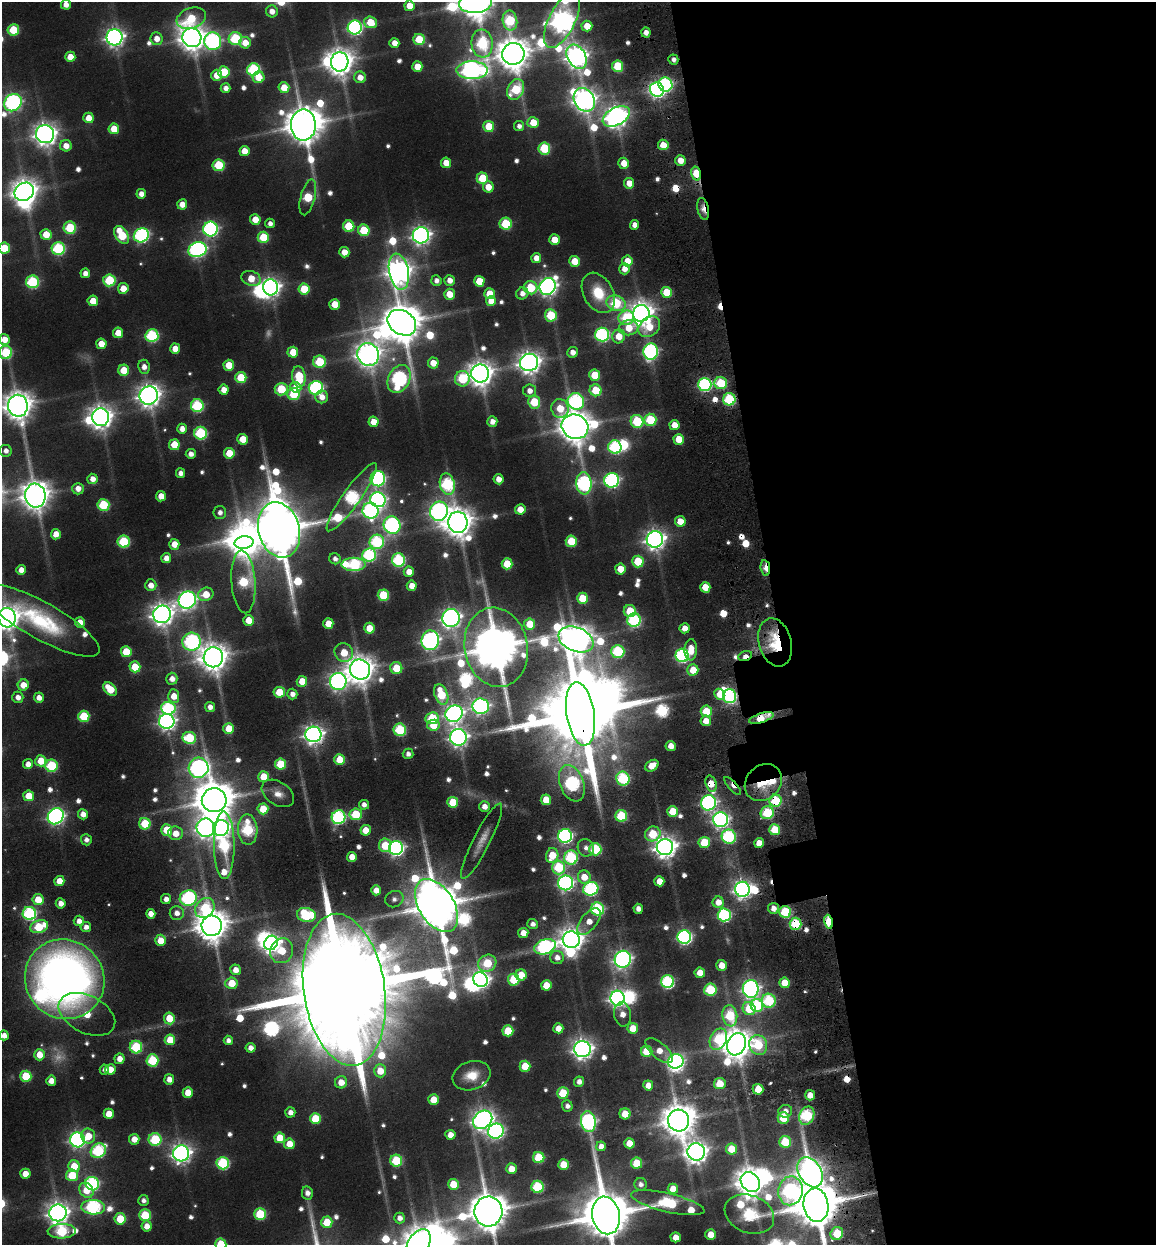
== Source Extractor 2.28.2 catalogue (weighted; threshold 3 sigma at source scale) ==
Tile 8 of 4 x 4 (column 4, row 2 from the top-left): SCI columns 3807-4960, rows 2626-3868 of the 5239 x 5277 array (HDU 1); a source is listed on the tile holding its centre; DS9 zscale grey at full resolution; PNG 1158 x 1247 px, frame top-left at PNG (2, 2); each listed source drawn as its Kron ellipse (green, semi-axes under 4 px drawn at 4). Shown black and unused: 33% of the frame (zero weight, under 3 of 6 exposures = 10% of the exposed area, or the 3 px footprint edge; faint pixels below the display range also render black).
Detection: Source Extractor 2.28.2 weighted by HDU 2 'WHT'; one run over the whole footprint, this tile lists its part. Background 0.0705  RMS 0.011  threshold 0.0466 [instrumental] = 3 sigma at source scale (4.09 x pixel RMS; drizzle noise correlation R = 1.36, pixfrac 0.8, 0.05/0.05 arcsec/px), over >= 5 px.
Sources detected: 635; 6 too faint to see at this stretch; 22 inside a brighter object's white glare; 13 cosmic-ray / hot-pixel residue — neither listed nor drawn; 6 inside a brighter listed object's ellipse — not listed separately; of the other 588, all 500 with FLUX_AUTO >= 8.27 (the completeness limit of this list) listed and drawn (88 fainter detections not listed), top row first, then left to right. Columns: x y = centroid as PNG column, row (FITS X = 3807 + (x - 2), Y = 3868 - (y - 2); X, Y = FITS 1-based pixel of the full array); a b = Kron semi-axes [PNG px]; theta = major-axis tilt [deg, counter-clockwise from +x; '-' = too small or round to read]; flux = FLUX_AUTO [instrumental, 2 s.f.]
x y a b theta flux
476 2 17 10 8 4000
66 5 5 5 - 14
409 6 5 5 - 25
272 11 6 6 - 15
191 18 15 10 19 61
562 20 30 13 63 1800
510 21 10 7 -79 140
370 22 6 6 - 47
587 26 5 5 - 30
355 27 7 7 - 420
13 30 5 5 - 77
646 33 5 4 - 13
114 37 8 8 - 890
192 38 10 9 - 2200
157 39 6 6 - 19
235 39 7 6 - 150
419 39 6 5 - 69
213 41 9 8 - 400
245 43 6 5 - 27
394 43 5 5 - 17
482 44 14 10 -83 180
513 54 11 11 - 3800
70 57 5 5 - 29
577 57 13 9 -60 1400
673 59 5 5 - 8.6
340 62 9 9 - 2400
618 66 5 5 - 83
417 67 5 5 - 29
253 70 6 6 - 210
472 70 15 9 0 1100
224 72 5 5 - 65
217 75 5 5 - 25
258 77 6 6 - 35
360 77 6 5 - 18
665 84 7 7 - 300
226 88 5 5 - 12
284 88 5 5 - 36
516 89 11 8 67 120
657 90 7 6 - 610
584 100 12 10 -56 1700
13 103 9 8 - 550
616 116 14 8 27 1500
89 118 5 5 - 28
533 122 6 5 - 35
303 125 15 12 89 5000
489 126 5 5 - 54
519 126 5 5 - 9
114 129 5 5 - 41
45 134 9 9 - 1600
663 145 5 5 - 35
66 146 6 5 - 18
544 148 6 6 - 110
244 151 5 5 - 26
680 160 5 5 - 24
446 163 5 5 - 27
624 163 5 5 - 25
219 165 6 6 - 100
696 174 7 4 -76 57
482 178 6 5 - 76
629 183 5 5 - 22
488 187 6 5 - 27
24 192 10 8 32 2200
141 194 5 5 - 14
308 197 18 7 75 98
182 204 5 5 - 22
703 209 11 5 -78 19
255 219 5 5 - 28
270 223 5 4 - 9.2
506 224 6 6 - 100
634 225 5 4 - 13
349 226 6 5 - 72
70 228 6 6 - 110
210 229 7 7 - 430
364 230 6 5 - 77
46 234 5 5 - 36
122 235 10 6 -57 96
141 235 8 7 - 350
421 235 8 8 - 920
263 237 5 5 - 74
554 240 5 5 - 30
4 248 5 5 - 58
58 249 6 6 - 190
197 250 9 7 19 520
344 252 5 5 - 23
536 258 5 5 - 18
575 261 5 5 - 40
627 261 5 5 - 27
624 269 5 5 - 18
399 272 18 9 -79 2100
85 273 5 5 - 12
251 278 10 7 -18 36
109 280 6 6 - 120
436 280 5 5 - 9.5
449 280 5 5 - 15
479 281 5 5 - 47
32 282 6 6 - 180
548 286 8 7 - 840
270 287 8 7 - 950
123 288 5 5 - 25
530 288 7 6 - 72
304 289 5 5 - 62
666 292 5 5 - 54
522 293 6 5 - 12
598 293 21 14 -60 66
449 294 5 5 - 32
490 294 5 5 - 39
93 301 5 5 - 33
491 301 5 5 - 23
616 303 10 7 -17 140
335 304 5 5 - 35
641 313 8 8 - 1800
551 315 6 6 - 98
626 318 8 7 - 78
402 323 15 11 -33 6100
649 327 12 9 40 45
629 328 10 7 7 42
118 333 5 5 - 30
602 335 7 7 - 320
152 336 6 6 - 190
619 336 7 6 - 32
4 339 5 5 - 22
101 344 5 5 - 28
175 349 5 5 - 24
651 351 8 7 - 380
6 352 6 6 - 130
293 352 5 5 - 42
573 352 5 5 - 13
368 354 11 10 - 2100
319 362 6 6 - 100
529 362 9 8 - 1600
433 363 5 5 - 25
229 365 5 5 - 42
144 367 7 6 - 13
124 370 5 5 - 44
480 374 9 9 - 2100
595 375 5 5 - 61
241 377 5 5 - 65
299 377 11 6 -83 98
399 379 14 10 63 410
462 379 8 7 - 97
721 383 6 6 - 100
705 384 7 6 - 310
296 387 6 5 - 26
316 388 7 7 - 340
281 389 6 6 - 90
224 390 5 5 - 19
596 390 6 6 - 64
530 391 6 6 - 14
294 394 6 6 - 86
149 395 9 9 - 1500
322 397 6 6 - 16
729 399 6 6 - 160
576 401 9 8 - 310
534 402 6 6 - 79
18 406 11 10 - 2800
197 406 6 6 - 170
560 408 9 8 - 48
101 417 9 8 - 1600
650 420 6 6 - 110
637 421 6 6 - 130
373 422 5 5 - 27
492 422 5 5 - 13
674 425 5 5 - 24
575 427 13 12 - 3900
182 429 5 5 - 16
201 433 6 6 - 170
243 439 5 5 - 37
679 439 5 5 - 42
174 445 5 5 - 50
615 447 7 6 - 220
6 451 6 6 - 10
229 453 5 5 - 42
191 454 5 5 - 12
181 473 5 4 - 11
92 479 5 5 - 15
378 479 7 7 - 400
498 479 5 5 - 16
612 480 7 7 - 400
584 483 11 7 -84 390
447 484 11 7 -76 230
78 489 6 6 - 15
35 496 12 10 -81 2700
161 496 5 5 - 21
352 497 41 9 55 360
378 500 8 7 - 530
103 505 6 6 - 120
520 509 5 5 - 25
370 511 8 8 - 400
439 511 9 9 - 790
220 512 6 6 - 9.3
680 521 5 5 - 28
458 522 10 9 - 2900
392 525 9 8 - 470
279 530 28 20 -75 11000
56 534 5 5 - 21
655 539 8 8 - 1200
571 541 5 5 - 77
124 542 6 6 - 130
377 542 7 7 - 220
244 543 9 6 5 1900
174 544 5 5 - 26
369 555 7 6 - 220
166 558 5 5 - 15
335 559 6 5 - 8.6
398 560 6 6 - 210
638 561 6 5 - 79
354 564 12 6 1 250
507 564 5 5 - 53
765 568 8 4 -80 32
620 569 5 5 - 30
21 570 5 5 - 15
409 572 5 5 - 24
243 582 31 12 -86 150
151 585 6 5 - 17
412 586 5 5 - 21
705 587 5 5 - 34
206 594 8 6 26 37
383 595 5 5 - 87
582 598 5 5 - 59
187 600 9 8 - 770
630 611 6 6 - 61
162 614 9 9 - 1500
7 618 10 8 -78 1800
451 618 9 8 - 1000
249 620 5 5 - 31
634 620 7 6 - 230
41 621 66 18 -29 170
80 622 5 5 - 20
328 623 5 5 - 29
530 624 5 5 - 42
369 628 5 5 - 36
685 628 5 5 - 18
576 639 18 12 -22 3100
430 640 10 8 82 750
191 642 9 9 - 390
775 642 25 16 -75 97
496 647 40 31 -79 9500
691 650 10 6 87 31
618 651 6 6 - 170
126 652 5 5 - 51
344 653 9 9 - 48
682 655 7 6 - 310
745 656 7 4 18 14
213 657 10 9 - 2800
135 667 5 5 - 54
396 668 6 6 - 58
360 669 10 9 - 2800
693 670 5 5 - 40
172 679 6 5 - 15
302 681 5 5 - 30
338 681 8 8 - 760
23 685 5 5 - 26
110 689 8 5 -44 52
279 692 5 5 - 51
292 694 5 5 - 11
441 694 11 6 -68 96
719 694 6 5 - 23
174 696 7 5 -85 26
730 696 7 6 - 260
18 697 6 5 - 13
39 698 5 5 - 15
481 706 8 7 - 600
210 707 5 5 - 11
168 708 7 6 - 230
706 711 6 5 - 65
454 714 9 8 - 830
581 714 32 14 -81 29000
84 716 5 5 - 91
432 718 7 6 - 87
761 718 13 4 17 58
167 721 7 7 - 740
706 721 5 5 - 24
433 725 6 5 - 44
229 729 5 5 - 42
400 730 6 6 - 140
313 734 8 8 - 1000
458 737 8 8 - 950
189 738 7 6 - 110
671 746 5 5 - 20
408 754 5 5 - 8.9
339 760 5 5 - 53
41 761 5 5 - 38
28 764 5 5 - 16
280 764 5 5 - 75
51 766 6 6 - 130
652 766 7 5 32 28
199 768 10 10 - 720
263 777 5 5 - 39
623 779 7 6 - 190
572 783 19 12 -68 370
763 783 20 17 45 67
711 784 8 5 -72 39
733 786 11 4 -48 17
278 793 18 11 -34 19
29 796 5 5 - 38
214 800 12 12 - 6400
546 800 5 5 - 34
775 801 6 6 - 120
453 802 5 5 - 65
708 803 7 7 - 450
364 805 5 5 - 10
484 806 5 5 - 14
263 809 5 5 - 48
673 811 5 5 - 52
767 813 6 6 - 130
83 814 5 5 - 16
356 814 6 6 - 89
56 816 8 7 - 680
621 816 6 6 - 130
338 817 7 6 - 300
720 820 7 7 - 640
145 824 6 5 - 75
205 828 9 9 - 950
221 828 8 8 - 850
167 830 6 5 - 52
248 830 15 9 -86 200
366 830 5 5 - 36
775 830 5 5 - 63
176 833 7 7 - 25
653 834 8 7 - 72
565 836 7 7 - 420
729 837 7 7 - 240
86 840 5 5 - 9.4
482 841 42 8 63 20
704 842 5 5 - 79
759 843 5 5 - 25
224 845 34 10 -89 230
385 845 7 6 - 61
665 847 8 8 - 1600
396 848 7 7 - 540
586 848 9 8 - 10
595 849 6 6 - 150
552 855 7 6 - 51
352 857 5 5 - 25
571 858 7 6 - 200
559 867 7 6 - 130
584 877 6 6 - 28
59 881 5 5 - 26
659 881 5 5 - 27
566 883 7 7 - 530
591 889 8 6 18 300
743 889 7 7 - 910
376 890 5 5 - 20
188 898 8 7 - 350
166 899 5 5 - 13
394 899 9 8 - 8.9
38 900 5 5 - 38
718 902 6 5 - 22
61 903 5 5 - 14
436 906 29 17 -58 9900
205 908 11 9 50 100
773 908 5 5 - 13
598 909 6 6 - 220
638 909 5 4 - 12
785 912 6 6 - 130
29 913 7 6 - 270
177 913 7 7 - 14
151 914 5 4 - 17
306 915 9 7 -12 150
724 915 6 6 - 260
79 921 5 5 - 14
589 922 15 8 51 24
828 922 7 4 -80 140
533 924 5 5 - 9.2
795 924 6 6 - 140
212 926 10 10 - 3900
39 927 9 6 19 95
86 927 5 5 - 11
523 933 5 5 - 21
684 937 7 6 - 430
161 940 6 5 - 32
571 940 8 8 - 1800
271 943 7 6 - 970
545 947 11 7 20 370
282 951 12 11 - 55
557 957 7 6 - 13
623 959 8 8 - 710
487 963 9 8 - 90
722 965 5 5 - 26
235 970 5 5 - 19
700 973 5 5 - 30
521 975 6 5 - 36
65 979 41 39 -47 1100
481 980 8 7 - 820
514 980 6 5 - 94
667 982 6 6 - 250
231 983 6 5 - 42
784 983 5 5 - 38
546 985 5 5 - 39
751 989 9 8 - 720
344 990 76 40 -82 92000
710 990 6 6 - 130
617 998 7 7 - 850
769 1001 7 7 - 150
757 1005 6 6 - 160
749 1009 7 6 - 66
87 1014 30 18 -26 52
622 1014 12 8 -81 17
730 1016 11 7 -82 120
169 1018 6 5 - 43
558 1028 5 5 - 22
633 1028 5 5 - 42
508 1031 5 5 - 73
4 1035 5 5 - 14
718 1039 11 8 65 120
170 1040 5 5 - 50
228 1040 4 4 - 8.8
737 1044 11 9 67 3100
758 1045 10 9 - 89
136 1047 6 6 - 150
251 1048 5 5 - 13
583 1049 8 8 - 1200
647 1051 5 5 - 73
659 1051 17 7 -41 25
39 1055 5 5 - 30
119 1059 5 5 - 17
152 1060 6 6 - 120
676 1061 8 7 - 400
525 1066 5 5 - 56
110 1069 5 5 - 26
104 1070 5 5 - 8.3
380 1071 6 6 - 35
26 1076 5 5 - 87
472 1076 19 14 17 39
169 1079 5 5 - 16
51 1081 5 5 - 19
341 1082 6 6 - 24
579 1082 5 5 - 13
720 1084 6 5 - 29
648 1085 5 5 - 19
758 1089 5 5 - 38
188 1092 5 5 - 33
563 1093 6 5 - 89
810 1095 5 5 - 22
434 1100 5 5 - 40
567 1106 5 5 - 9
785 1111 7 6 - 13
290 1112 5 5 - 13
109 1114 5 5 - 30
625 1114 5 5 - 35
807 1116 9 7 65 200
315 1118 5 5 - 67
783 1118 6 5 - 63
483 1120 10 8 40 1100
679 1120 11 10 - 3500
588 1122 10 7 -79 480
496 1131 8 7 - 520
450 1135 5 5 - 20
88 1136 7 7 - 29
280 1138 5 5 - 43
134 1139 5 5 - 22
155 1139 6 6 - 130
77 1140 7 7 - 620
785 1142 6 6 - 81
629 1143 5 5 - 27
289 1144 5 5 - 31
601 1146 5 5 - 16
731 1149 5 5 - 41
98 1151 8 6 36 220
696 1152 9 8 - 1600
181 1153 8 8 - 1000
539 1158 5 5 - 93
396 1161 6 6 - 110
223 1163 6 6 - 190
636 1163 5 5 - 59
563 1165 5 5 - 49
74 1166 6 5 - 40
511 1169 5 5 - 31
810 1172 16 11 -59 1700
25 1174 5 5 - 26
72 1175 6 6 - 73
750 1182 11 9 -48 3000
92 1184 7 6 - 260
453 1184 5 5 - 49
641 1184 6 6 - 8.3
537 1187 6 6 - 150
673 1189 5 5 - 30
86 1190 8 6 -52 36
790 1191 14 12 78 400
307 1193 7 5 -78 12
143 1200 5 5 - 8.4
668 1203 38 9 -13 210
816 1205 17 12 -82 12000
93 1207 12 7 -3 330
488 1211 15 14 - 6300
58 1213 9 8 - 1400
260 1214 6 6 - 110
749 1214 25 18 -21 300
145 1215 6 6 - 91
606 1215 19 13 -78 12000
400 1218 5 5 - 12
120 1219 5 5 - 67
327 1222 5 5 - 56
147 1226 5 5 - 18
62 1231 14 7 3 170
837 1233 7 6 - 89
711 1235 5 5 - 30
676 1237 5 5 - 24
418 1243 15 10 56 3000
221 1244 6 5 - 72
Overlapping masked pixels (flux is a lower limit): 26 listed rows (the first 20) at x y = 665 84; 657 90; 696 174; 703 209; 705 384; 729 399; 765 568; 775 642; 745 656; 730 696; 581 714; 761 718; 313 734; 763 783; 711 784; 733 786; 775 801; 708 803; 767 813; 720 820
Isophote crosses this tile's border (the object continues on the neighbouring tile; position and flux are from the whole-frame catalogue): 19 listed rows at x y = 476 2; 66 5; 409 6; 562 20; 510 21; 13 103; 4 248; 4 339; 6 352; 18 406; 7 618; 41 621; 4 1035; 816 1205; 488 1211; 606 1215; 327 1222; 418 1243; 221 1244